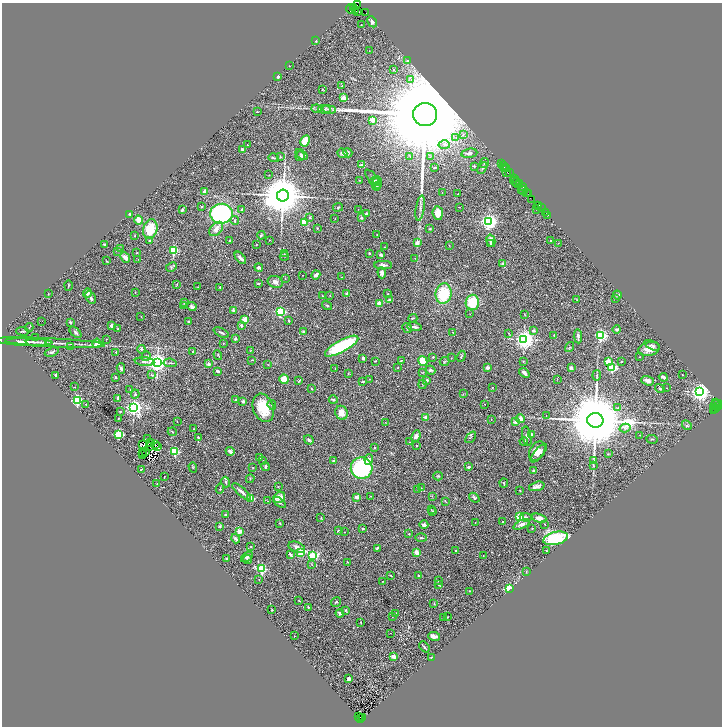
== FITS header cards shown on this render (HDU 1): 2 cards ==
NAXIS1  =                 1440
NAXIS2  =                 1448

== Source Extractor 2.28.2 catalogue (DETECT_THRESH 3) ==
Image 1440 x 1448 px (HDU 1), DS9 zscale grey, zoomed out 1/2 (1 PNG px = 2 x 2 image px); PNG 724 x 728 px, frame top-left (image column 1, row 1447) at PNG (2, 3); each listed source drawn as its Kron ellipse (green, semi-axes under 4 px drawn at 4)
Background 1.05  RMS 0.042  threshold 0.125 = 3 sigma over >= 5 px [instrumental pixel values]
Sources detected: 503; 79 cannot appear on this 1/2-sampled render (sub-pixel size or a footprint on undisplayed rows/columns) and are neither listed nor drawn; the other 424 listed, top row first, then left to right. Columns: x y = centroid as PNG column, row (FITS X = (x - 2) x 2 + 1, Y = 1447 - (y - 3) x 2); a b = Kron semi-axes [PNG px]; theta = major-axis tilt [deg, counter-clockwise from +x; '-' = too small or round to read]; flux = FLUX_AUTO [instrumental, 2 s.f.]
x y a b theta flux
357 5 2 1 - 140
353 8 3 2 - 120
351 9 5 3 - 370
356 11 2 2 - 610
358 11 4 2 - 480
366 13 2 1 - 69
372 22 6 4 -64 23
361 25 2 1 - 3.9
316 41 2 2 - 28
369 51 2 2 - 6.7
408 61 4 3 - 9.5
289 66 3 2 - 2.3
394 69 2 2 - 7.8
278 76 4 3 - 14
411 79 4 2 - 10
342 86 2 2 - 6
322 90 3 2 - 4.4
343 98 3 2 - 170
317 109 5 3 - 11
324 109 6 2 -7 12
329 109 7 2 -9 12
257 111 2 2 - 2.7
425 114 12 11 - 330000
372 120 2 2 - 210
463 134 3 3 - 8.8
456 137 4 3 - 12
305 141 6 4 61 97
247 145 2 1 - 5.2
444 145 6 4 -2 27
242 149 3 3 - 17
342 153 5 4 - 22
348 153 5 3 - 11
469 153 8 4 9 25
301 154 7 3 -38 13
300 156 5 4 - 12
410 156 4 3 - 7.5
280 157 3 2 - 4
430 157 3 3 - 6.8
274 158 5 2 - 8.5
484 163 5 3 - 8.4
501 164 2 1 - 80
362 165 2 2 - 77
474 166 2 2 - 15
503 166 2 2 - 73
435 167 3 2 - 14
504 167 2 1 - 77
482 168 6 3 61 12
506 169 3 1 - 54
506 172 2 2 - 150
509 173 3 1 - 73
269 175 2 2 - 3
372 178 10 2 -49 10
514 178 2 1 - 72
359 180 2 2 - 2.8
376 181 6 4 15 16
515 181 5 3 - 470
516 183 5 2 - 370
377 184 5 3 - 16
519 184 3 2 - 100
522 186 4 2 - 390
376 187 4 3 - 8
522 190 3 2 - 180
523 191 4 2 - 160
205 192 3 3 - 63
442 192 2 2 - 2.3
527 192 4 1 - 140
458 194 2 2 - 3.9
528 194 3 1 - 55
283 196 6 6 - 40000
532 199 3 1 - 120
537 205 2 1 - 100
539 205 3 1 - 150
201 207 2 2 - 12
338 207 5 3 - 9
459 207 2 1 - 6.9
541 207 3 1 - 49
420 208 13 3 81 27
358 209 2 2 - 3.7
537 209 3 2 - 5.4
182 210 3 2 - 21
242 210 4 3 - 5.8
545 212 2 1 - 22
438 213 7 5 -84 100
130 214 3 3 - 14
222 214 11 10 - 1200
366 214 2 2 - 55
548 215 2 1 - 53
310 218 2 2 - 20
361 218 2 2 - 33
335 219 2 1 - 4.1
138 220 5 3 - 110
235 221 4 3 - 8.6
304 222 4 3 - 150
489 222 4 4 - 3500
317 228 3 2 - 5.2
150 229 10 7 76 210
216 229 8 5 49 46
430 229 3 3 - 5.3
261 235 4 3 - 7
377 235 3 2 - 3.7
135 236 2 1 - 3
230 240 2 2 - 7.6
269 240 2 2 - 3.6
150 241 2 2 - 23
491 241 6 4 -76 60
551 241 2 2 - 11
417 243 2 2 - 96
558 243 2 1 - 2.9
104 244 2 2 - 25
256 244 2 1 - 3
491 244 3 2 - 11
449 245 3 2 - 2.8
384 247 2 1 - 4.5
120 249 3 2 - 7.1
173 250 3 3 - 630
118 251 3 3 - 6.4
137 253 3 3 - 5.3
369 253 2 2 - 18
284 254 2 2 - 2.4
381 255 2 2 - 47
284 256 4 2 - 4.5
125 258 6 3 -49 42
240 258 7 3 -48 27
415 258 2 2 - 2.2
138 259 3 2 - 3
106 261 2 1 - 4.9
502 264 4 3 - 16
383 265 9 4 -1 23
171 267 5 4 - 12
259 268 4 3 - 18
382 273 5 3 - 37
303 275 2 1 - 3.6
316 275 5 3 - 32
342 277 2 2 - 5.7
285 278 2 2 - 2.6
275 282 8 6 -21 28
258 283 3 2 - 12
177 284 3 3 - 5.5
68 285 5 2 - 5.1
198 287 2 1 - 2.1
220 287 2 2 - 25
135 292 2 2 - 2.9
87 293 5 3 - 32
347 293 2 2 - 42
48 294 3 2 - 3.2
388 294 2 2 - 3.2
443 294 10 8 82 330
330 295 3 2 - 3.4
617 295 5 3 - 11
322 296 2 2 - 8.6
91 297 7 4 -58 19
616 298 3 2 - 4.9
389 300 2 2 - 45
577 300 3 2 - 4.3
184 302 4 3 - 10
472 302 7 7 - 240
379 303 2 2 - 130
183 306 3 2 - 7.5
327 306 5 2 - 7
192 307 4 3 - 26
233 310 2 2 - 39
280 311 3 3 - 1000
470 314 2 1 - 2.2
525 315 3 2 - 3.3
141 316 2 1 - 4.6
413 318 4 2 - 6.9
245 320 3 2 - 200
41 321 2 1 - 33
188 321 3 2 - 6.6
288 321 3 2 - 7.9
70 322 3 2 - 11
112 325 4 3 - 21
241 325 4 3 - 10
29 327 4 3 - 7.9
415 327 7 3 -9 24
407 328 5 3 - 11
118 329 2 2 - 10
617 330 4 4 - 12
23 331 6 3 -4 10
533 331 2 2 - 51
75 332 7 3 -43 14
303 332 3 3 - 14
453 332 2 1 - 4.5
221 333 8 3 -24 13
508 333 3 2 - 3.5
554 335 3 2 - 7.8
601 335 3 3 - 1300
578 336 7 3 -87 19
36 338 2 2 - 5.5
106 339 2 2 - 7
235 339 2 2 - 56
524 339 4 4 - 5400
24 341 29 3 -3 49
36 342 10 3 -1 24
55 343 50 2 -3 76
97 343 4 4 - 52
223 343 2 2 - 6.1
652 345 8 3 -25 17
342 346 19 6 28 610
71 347 2 2 - 4.7
569 347 5 3 - 10
141 349 4 4 - 9.6
649 349 11 6 14 74
251 350 3 2 - 4
52 352 7 2 19 11
116 352 2 2 - 18
193 352 2 2 - 6.7
218 355 5 2 - 5.4
146 356 5 4 - 15
461 356 6 2 70 6.8
433 357 3 2 - 5.7
640 357 2 2 - 7.5
363 358 3 2 - 23
451 358 2 2 - 3
252 360 4 2 - 4.9
375 361 3 2 - 4.8
401 361 4 2 - 6.1
423 361 5 4 - 140
444 361 5 3 - 7.6
144 362 10 2 -4 15
157 362 4 3 - 6100
523 362 2 2 - 6.2
608 362 3 2 - 270
622 362 2 2 - 14
170 363 7 2 -7 8.8
209 364 2 2 - 75
268 365 3 2 - 3.4
488 367 3 3 - 28
121 368 5 3 - 14
398 368 2 2 - 4.6
571 368 4 3 - 14
612 368 3 3 - 690
335 369 2 2 - 3
430 370 5 4 - 16
217 371 3 2 - 13
422 372 4 3 - 5.7
348 373 3 2 - 3.9
524 373 6 3 -42 22
56 375 3 2 - 11
151 375 3 3 - 9.5
597 375 5 3 - 8.8
682 375 2 2 - 5.8
663 377 4 3 - 20
116 378 2 2 - 24
284 379 5 4 - 110
369 379 2 1 - 1.9
557 379 2 1 - 2.5
427 380 2 2 - 33
299 381 4 2 - 6.5
363 381 2 2 - 25
648 381 6 4 -19 27
422 384 4 2 - 5.8
75 387 2 1 - 5.4
492 387 2 2 - 5.2
660 388 5 3 - 11
667 388 2 1 - 5.3
311 389 2 2 - 15
130 390 3 2 - 4.5
700 392 4 4 - 4900
135 394 4 4 - 9.8
463 394 3 2 - 4
118 398 3 2 - 16
78 400 3 3 - 1300
235 400 2 2 - 12
333 400 4 2 - 11
243 401 4 3 - 15
716 402 2 1 - 580
86 404 2 2 - 3
484 404 2 1 - 3.5
272 405 5 3 - 11
716 405 6 3 26 760
134 407 4 3 - 3400
717 407 2 1 - 86
263 408 14 10 -69 190
618 408 3 2 - 14
715 408 2 2 - 87
714 410 2 1 - 84
120 411 3 2 - 6.1
341 413 7 6 - 50
546 416 2 2 - 2.3
426 417 2 2 - 84
118 418 2 1 - 2.8
491 419 2 1 - 1.9
520 419 5 4 - 42
595 420 8 7 - 100000
177 421 2 1 - 3.3
385 422 2 1 - 2.4
515 422 3 3 - 38
687 425 5 3 - 9.5
625 428 6 3 15 14
194 429 2 2 - 4.7
172 432 4 3 - 7.9
119 434 3 3 - 740
531 434 4 2 - 9.2
640 435 2 2 - 3.2
416 436 6 4 69 31
527 436 10 4 -78 21
198 437 3 2 - 6
471 437 7 2 48 7.2
148 439 2 1 - 2.6
652 439 6 2 -5 6.9
309 440 5 3 - 11
524 441 4 4 - 16
150 442 3 1 - 1.4
409 442 2 1 - 4.2
155 444 3 1 - 0.025
143 445 2 1 - 1.5
157 446 2 1 - 3.1
417 446 2 1 - 5.2
150 447 2 1 - 0.65
375 448 2 2 - 7.3
230 451 4 3 - 27
537 451 10 7 58 54
145 452 3 1 - 1.6
175 452 3 3 - 580
142 453 3 1 - 5.8
539 453 11 4 50 32
608 454 3 2 - 3.7
143 455 2 1 - 2.2
259 457 2 1 - 8
369 459 5 4 - 26
263 460 2 2 - 2.4
593 460 4 2 - 6.9
334 461 2 2 - 19
593 466 3 3 - 5.9
193 467 5 2 - 7.7
253 467 2 2 - 5.9
265 467 4 2 - 13
469 467 2 2 - 16
362 468 11 10 - 770
141 469 3 1 - 7.4
533 471 3 2 - 15
438 476 4 4 - 11
164 477 2 1 - 2.6
250 479 4 2 - 4.6
226 482 5 3 - 9.8
504 483 4 2 - 6.5
157 484 2 2 - 3.8
537 486 8 4 16 36
278 487 2 2 - 3.3
220 488 5 2 - 5.9
421 488 2 2 - 3.3
418 489 2 2 - 4.3
520 490 2 1 - 4.3
242 492 12 3 -42 35
371 496 3 2 - 2.8
432 496 3 2 - 4.1
279 497 6 5 - 77
357 497 3 3 - 30
251 498 2 2 - 140
474 498 6 3 -38 12
268 501 2 2 - 2.7
445 501 4 2 - 4.6
280 503 7 3 -35 13
431 509 2 2 - 2.4
432 511 3 2 - 7
225 514 2 2 - 4.6
519 517 3 2 - 330
526 517 6 3 -3 18
321 518 3 2 - 5.2
539 518 7 4 -18 45
503 522 2 2 - 11
280 523 2 2 - 5.4
475 523 2 1 - 4.8
522 524 9 4 25 33
544 524 2 2 - 2.8
424 525 4 4 - 22
220 526 3 3 - 12
363 529 2 2 - 35
532 529 3 2 - 6.3
239 531 4 4 - 42
338 531 2 2 - 25
344 532 2 1 - 3.1
409 534 2 2 - 12
421 538 5 3 - 8.5
555 538 12 6 13 480
236 539 5 3 - 27
251 547 2 2 - 5.2
297 547 9 5 -21 29
377 548 3 2 - 8.5
546 550 2 2 - 10
455 551 2 2 - 29
301 552 3 3 - 430
416 552 2 2 - 130
290 554 4 2 - 15
313 556 4 3 - 680
483 556 2 2 - 6.8
247 557 7 4 33 17
226 559 2 2 - 12
247 559 5 3 - 11
347 562 2 2 - 4.9
312 565 3 2 - 3.3
262 569 3 3 - 770
526 572 3 2 - 3.8
390 575 3 2 - 7.1
419 575 3 2 - 15
259 579 3 2 - 4.6
438 580 2 2 - 12
383 581 2 1 - 3.1
439 585 3 1 - 6.3
509 589 3 2 - 370
470 591 2 1 - 3.3
299 601 3 2 - 3.2
336 602 5 2 - 9
434 604 3 3 - 6.7
308 607 2 2 - 25
272 610 2 2 - 5.7
345 610 2 2 - 14
340 613 4 2 - 23
396 614 3 2 - 11
392 616 2 1 - 5.4
443 617 3 2 - 4.3
447 617 3 2 - 3.3
361 622 2 2 - 6.5
390 633 2 1 - 1.7
294 636 2 1 - 4.7
434 636 6 3 -10 33
424 647 6 3 -49 10
394 657 2 2 - 130
431 657 3 2 - 4.4
349 679 3 3 - 21
358 717 2 1 - 52
363 717 2 1 - 100
361 719 2 2 - 320
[79 sub-pixel or undisplayed-footprint detections neither listed nor drawn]